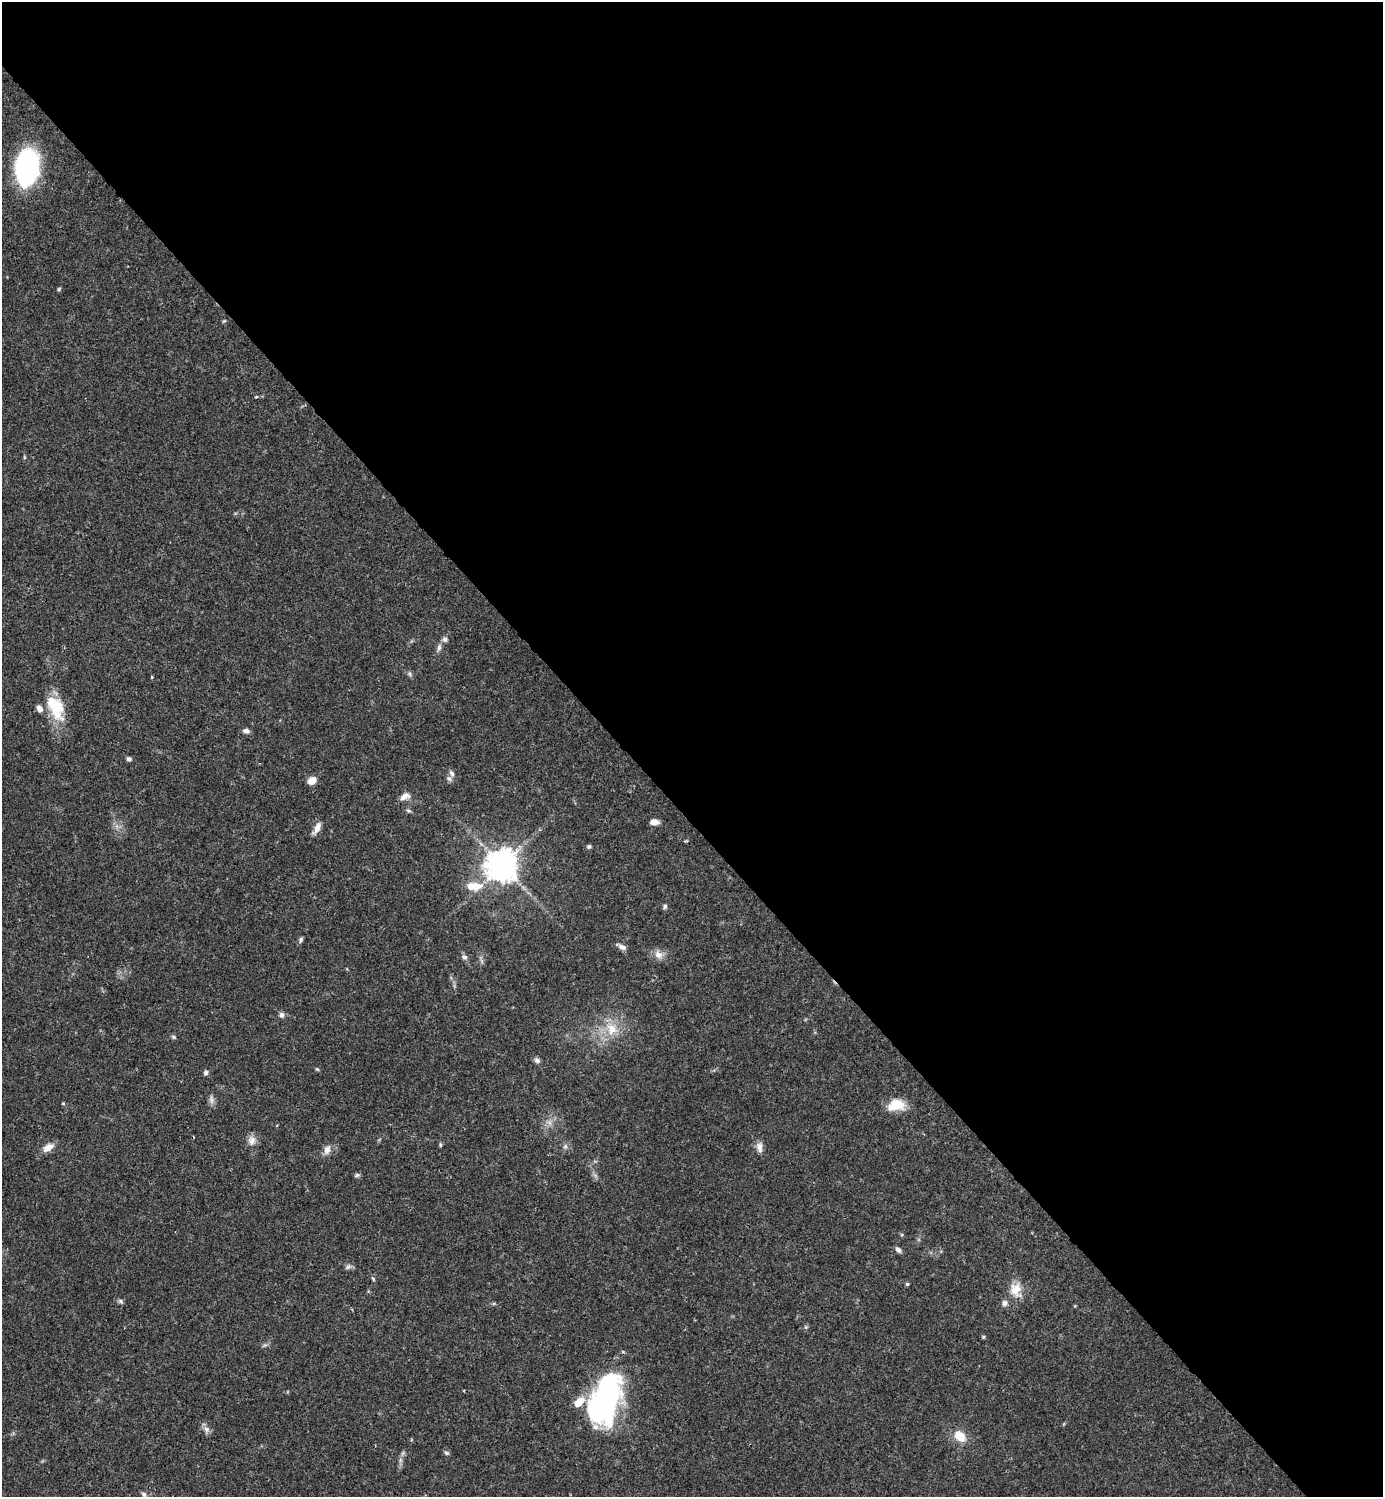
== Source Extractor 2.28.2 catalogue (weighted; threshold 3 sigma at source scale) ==
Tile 8 of 4 x 4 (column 4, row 2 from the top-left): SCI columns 4442-5822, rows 2990-4484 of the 5980 x 5981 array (HDU 1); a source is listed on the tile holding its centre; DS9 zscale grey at full resolution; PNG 1385 x 1499 px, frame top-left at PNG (2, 2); no overlay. Shown black and unused: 55% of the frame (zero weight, under 3 of 4 exposures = <1% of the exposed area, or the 3 px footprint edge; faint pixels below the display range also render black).
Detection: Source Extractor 2.28.2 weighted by HDU 2 'WHT'; one run over the whole footprint, this tile lists its part. Background 0.0387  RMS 0.0026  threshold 0.0117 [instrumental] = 3 sigma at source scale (4.5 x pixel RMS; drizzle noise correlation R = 1.50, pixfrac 1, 0.05/0.05 arcsec/px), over >= 5 px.
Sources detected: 63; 1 cosmic-ray / hot-pixel residue — not listed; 4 inside a brighter listed object's ellipse — not listed separately; the other 58 listed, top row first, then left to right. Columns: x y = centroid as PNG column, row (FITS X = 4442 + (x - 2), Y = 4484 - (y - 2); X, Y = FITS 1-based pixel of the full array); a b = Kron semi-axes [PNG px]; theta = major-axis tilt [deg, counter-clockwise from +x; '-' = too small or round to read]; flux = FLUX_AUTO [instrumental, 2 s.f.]
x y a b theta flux
27 167 29 18 82 55
59 289 5 4 - 0.37
224 321 6 3 43 0.3
256 397 5 3 - 0.25
24 457 6 3 -72 0.28
445 639 7 6 - 0.75
439 647 11 6 81 1
410 674 7 4 -71 0.48
152 677 3 2 - 0.4
56 708 33 17 -64 10
246 731 7 5 -14 1
129 759 6 5 - 0.59
452 773 11 6 -63 1.1
312 780 8 6 26 2.9
404 797 14 8 28 1.8
408 811 7 3 -19 0.44
654 822 9 6 -2 1.7
317 828 17 7 63 1.9
686 841 6 3 17 0.26
589 846 6 5 - 0.48
502 865 10 10 - 390
471 886 13 10 -14 3.4
665 906 6 5 - 0.55
301 940 8 5 68 0.57
622 947 9 5 -24 1.2
658 955 12 10 -47 2
464 957 8 6 -35 0.83
282 1015 7 6 - 0.9
612 1029 18 14 -60 5.2
174 1037 7 4 -32 0.42
537 1060 9 6 -29 0.74
317 1069 6 3 -43 0.31
206 1073 6 5 - 0.67
211 1100 12 5 -81 1
63 1103 4 4 - 0.26
896 1105 21 13 11 5.2
252 1140 13 10 63 1.8
440 1145 7 3 -82 0.34
565 1146 7 6 - 0.68
48 1147 14 8 31 2.3
759 1147 14 8 -83 1.6
327 1150 13 8 70 1.6
357 1175 8 5 12 0.51
898 1250 8 5 -49 0.85
348 1267 9 5 28 0.69
373 1279 6 4 -60 0.34
907 1284 5 5 - 0.36
1016 1290 20 16 -80 4.5
120 1301 7 5 -18 0.58
806 1327 6 4 -71 0.35
983 1337 5 4 - 0.31
265 1345 6 5 - 0.51
605 1398 53 27 72 59
206 1429 8 6 -23 1.1
960 1436 16 11 -42 4.3
403 1453 7 4 71 0.52
446 1453 7 4 -27 0.5
144 1494 8 7 - 0.97